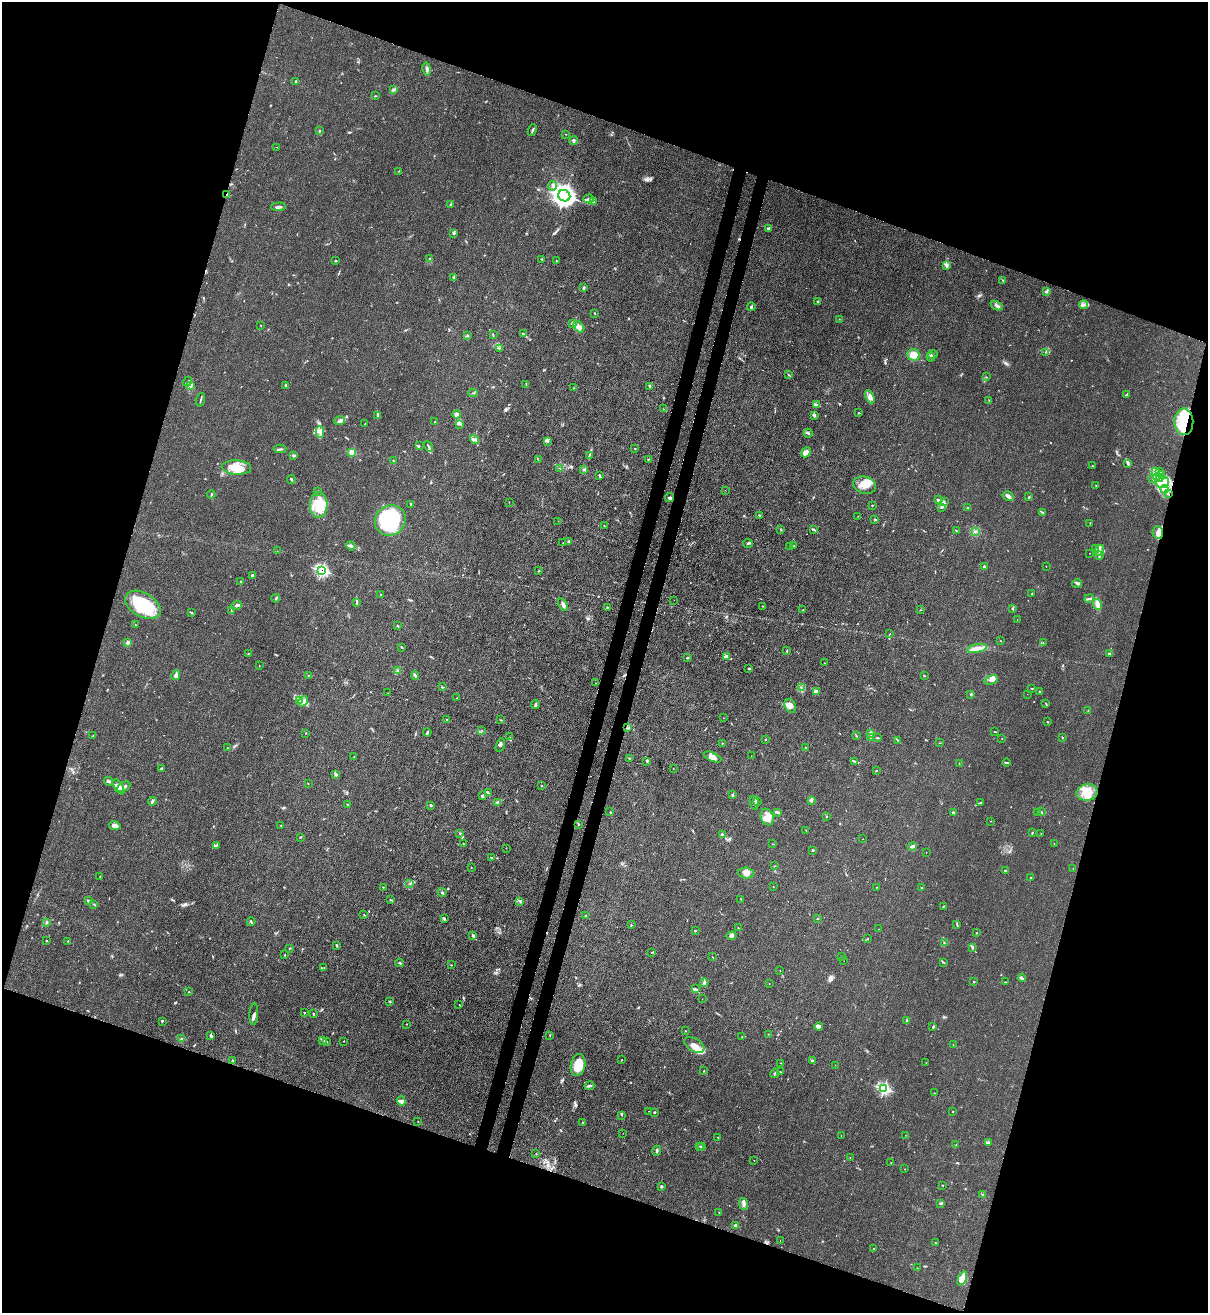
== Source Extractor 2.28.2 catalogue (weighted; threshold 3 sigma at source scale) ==
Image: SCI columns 216-5038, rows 32-5275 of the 5383 x 5306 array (HDU 1 of 3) = the unmasked area's bounding box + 8 px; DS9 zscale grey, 4 x 4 block average (1 PNG px = mean of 4 x 4 image px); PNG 1210 x 1315 px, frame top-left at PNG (2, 2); each listed source drawn as its Kron ellipse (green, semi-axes under 4 px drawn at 4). Shown black and unused: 38% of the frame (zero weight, under 3 of 4 exposures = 7% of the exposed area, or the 3 px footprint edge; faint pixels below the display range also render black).
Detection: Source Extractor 2.28.2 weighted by HDU 2 'WHT'. Background 0.0271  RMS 0.0029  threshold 0.0132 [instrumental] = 3 sigma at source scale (4.5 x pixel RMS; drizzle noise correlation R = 1.50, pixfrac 1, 0.05/0.05 arcsec/px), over >= 5 px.
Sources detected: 470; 6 inside a brighter object's white glare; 9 cosmic-ray / hot-pixel residue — neither listed nor drawn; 14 coinciding with a brighter row at this scale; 34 inside a brighter listed object's ellipse — not listed separately; the other 407 listed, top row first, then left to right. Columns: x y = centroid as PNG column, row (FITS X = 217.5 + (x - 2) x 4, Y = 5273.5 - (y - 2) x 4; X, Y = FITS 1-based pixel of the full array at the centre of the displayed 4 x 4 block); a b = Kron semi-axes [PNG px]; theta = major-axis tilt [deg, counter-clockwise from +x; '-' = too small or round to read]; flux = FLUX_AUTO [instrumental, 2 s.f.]
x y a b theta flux
427 69 7 2 -78 4.6
296 81 3 2 - 1.5
393 90 4 3 - 2.4
375 96 3 2 - 0.89
532 130 6 2 66 1.9
319 131 2 2 - 0.98
566 134 2 2 - 0.47
574 140 4 3 - 2.8
277 147 2 2 - 0.31
399 171 2 2 - 0.8
553 186 5 2 - 3
227 195 3 2 - 1.8
564 196 6 5 - 1100
589 199 5 3 - 5.2
593 202 2 2 - 0.75
450 205 2 2 - 0.57
278 207 7 2 2 3.9
769 229 3 2 - 5.4
454 233 3 2 - 2.1
429 259 2 2 - 1.2
542 259 3 2 - 1.9
556 260 2 2 - 0.49
335 261 2 2 - 1.6
946 265 4 4 - 4.2
454 277 2 2 - 0.88
1003 280 3 2 - 1.7
583 288 4 2 - 3
1046 292 3 2 - 2.1
818 301 2 2 - 2
1084 305 4 3 - 3.6
997 306 6 3 -32 4.6
751 307 4 2 - 2.4
595 313 2 2 - 0.83
839 319 2 2 - 0.45
573 323 3 2 - 5
261 325 2 2 - 0.46
579 327 6 4 -51 7.5
523 334 3 2 - 1.5
467 335 2 2 - 1.3
493 335 4 2 - 1.3
500 348 4 2 - 1.4
1045 352 2 2 - 0.52
933 354 5 2 - 3
913 355 6 5 - 15
931 357 4 2 - 2
788 375 2 2 - 0.84
986 377 2 2 - 0.79
187 382 5 2 - 2.2
526 384 3 2 - 0.83
286 385 3 2 - 1.9
190 386 3 2 - 2.6
649 386 3 2 - 1.2
574 388 2 2 - 0.54
473 393 4 2 - 1.2
1127 394 4 3 - 2.4
870 397 7 3 -65 5.7
201 400 7 2 74 2.3
989 400 2 2 - 0.4
816 404 4 2 - 2.8
663 409 2 2 - 0.38
859 413 2 2 - 0.58
457 414 4 3 - 4
814 415 3 2 - 2.3
378 416 3 3 - 3.3
340 421 5 3 - 5.1
435 422 2 2 - 0.59
1184 422 13 9 -89 52
365 424 2 2 - 0.62
459 424 2 2 - 1.2
320 432 6 3 -89 4.6
808 433 4 3 - 2.3
475 439 5 2 - 3.4
547 441 3 3 - 2.5
419 446 2 2 - 0.59
428 446 5 2 - 2.4
635 448 2 2 - 0.74
280 449 6 2 3 2.4
352 452 2 2 - 14
806 452 5 4 - 10
589 455 2 2 - 0.65
294 456 4 3 - 2.2
648 459 2 2 - 1.1
538 460 3 2 - 0.8
393 461 2 2 - 0.84
1128 463 3 2 - 1.7
1092 466 2 2 - 0.84
236 467 14 7 -3 25
560 469 2 2 - 0.83
584 469 3 2 - 1.6
1159 471 3 2 - 1.6
1156 472 3 2 - 2.2
1161 475 3 2 - 2.3
600 476 3 2 - 1.4
1153 478 3 2 - 2
1158 478 5 2 - 1.9
291 479 4 2 - 2.1
1162 482 7 5 12 15
865 485 12 8 -14 20
1096 486 2 2 - 0.48
1164 489 4 3 - 5.1
725 490 2 2 - 0.38
317 491 2 2 - 0.6
1168 494 3 2 - 1.2
211 495 4 2 - 1.7
1008 496 6 2 -33 7.6
1029 497 3 2 - 1.4
670 498 4 3 - 2.9
938 499 3 2 - 1.5
944 501 2 2 - 0.71
509 502 2 2 - 0.53
410 504 3 2 - 0.72
319 505 13 9 87 32
872 505 2 2 - 1.3
942 507 3 2 - 1.3
967 507 2 2 - 0.89
1042 513 3 2 - 1.9
759 515 3 2 - 1.9
858 516 2 2 - 0.43
390 520 16 14 40 170
875 520 2 2 - 3
558 521 2 2 - 0.37
1090 523 2 2 - 0.66
604 526 2 2 - 0.73
781 529 2 2 - 0.86
813 529 4 2 - 2.3
957 531 2 2 - 0.86
976 531 2 2 - 0.93
1158 532 6 5 - 8.2
569 541 2 2 - 2.8
563 543 2 2 - 0.95
748 543 5 2 - 1.8
351 546 5 3 - 3.7
790 546 2 2 - 0.38
794 546 2 2 - 0.57
1096 548 3 2 - 2.1
1099 550 6 3 57 5.3
277 551 2 2 - 0.32
1090 553 2 2 - 0.44
1100 556 2 2 - 1.1
984 566 2 2 - 1.5
1046 566 2 2 - 0.41
322 571 3 3 - 74
539 571 2 2 - 0.5
252 575 3 2 - 1.9
240 582 2 2 - 0.76
1077 583 5 3 - 2.9
1032 593 2 2 - 0.91
381 595 2 2 - 1.6
276 598 4 2 - 2.2
1089 599 5 3 - 3.3
674 600 2 2 - 0.29
356 602 4 2 - 2.2
1098 604 5 4 - 9.2
143 605 19 12 -31 94
237 605 5 2 - 3.7
563 605 7 3 -61 5.7
763 606 2 2 - 0.76
607 607 2 2 - 1.3
1013 609 3 2 - 1.6
803 610 2 2 - 1.1
920 610 2 2 - 0.88
231 611 3 2 - 1.1
192 613 3 2 - 1.6
1017 620 2 2 - 0.3
135 625 2 2 - 0.64
398 626 2 2 - 1.7
890 634 2 2 - 0.52
1000 641 2 2 - 0.66
128 643 3 2 - 4.4
1043 643 2 2 - 0.55
401 647 3 2 - 1.3
977 648 10 4 10 12
787 651 3 2 - 1.3
248 654 2 2 - 0.65
1109 654 3 2 - 0.99
726 657 3 2 - 2.6
687 658 2 2 - 1.3
824 663 2 2 - 0.55
259 666 2 2 - 0.47
749 668 3 2 - 1.9
397 671 3 3 - 2.7
176 675 5 4 - 5.3
308 675 2 2 - 0.59
924 675 2 2 - 0.97
415 676 4 2 - 2.1
991 680 7 3 18 5.9
595 683 2 2 - 0.69
442 687 3 2 - 1.6
801 687 2 2 - 0.73
1032 688 2 2 - 1.1
1040 691 3 2 - 2.4
817 692 4 3 - 7.4
388 693 2 2 - 0.36
971 694 2 2 - 0.81
1027 694 2 2 - 0.23
457 698 2 2 - 0.48
299 700 2 2 - 1.2
303 701 5 4 - 6.3
535 704 4 2 - 3.7
1046 704 3 2 - 0.97
790 706 7 5 -67 14
1088 710 2 2 - 0.49
724 718 2 2 - 0.46
447 720 3 2 - 1.4
501 720 2 2 - 0.82
1047 722 2 2 - 1.3
628 728 2 2 - 1.4
481 731 2 2 - 0.74
427 732 4 2 - 2.5
995 732 3 2 - 1.1
306 733 2 2 - 0.8
871 733 2 2 - 1.3
856 735 2 2 - 0.75
93 736 2 2 - 0.8
510 737 2 2 - 0.49
870 737 2 2 - 0.9
1062 737 2 2 - 0.8
877 738 2 2 - 1.3
765 739 2 2 - 2.1
1002 739 2 2 - 0.61
898 740 4 2 - 1.8
722 743 2 2 - 0.89
940 743 2 2 - 0.51
500 745 7 2 74 3.2
805 747 2 2 - 0.77
227 748 2 2 - 0.54
751 756 2 2 - 0.3
354 757 2 2 - 0.57
712 757 9 3 -23 7.9
629 758 2 2 - 0.83
647 761 3 2 - 1.8
855 761 3 2 - 1.7
1007 762 4 2 - 1.9
959 763 2 2 - 0.52
161 769 3 2 - 2
673 769 2 2 - 0.68
876 771 3 2 - 1.1
336 775 3 2 - 2.3
108 781 5 2 - 2.7
308 784 2 2 - 0.64
541 785 2 2 - 0.79
119 787 8 3 -58 8.8
124 787 7 2 29 5.6
1087 792 10 8 11 28
488 793 2 2 - 1.3
732 795 4 2 - 1.4
482 796 3 3 - 3.1
811 800 3 2 - 2
153 801 4 3 - 2.9
757 801 4 3 - 2.9
497 802 2 2 - 0.71
754 803 7 3 -77 4.7
980 803 3 2 - 1.3
347 804 2 2 - 0.63
431 805 2 2 - 5.2
610 812 2 2 - 0.46
777 812 4 2 - 2.1
953 812 2 2 - 5.2
1038 812 2 2 - 1
1041 812 3 2 - 1.5
826 816 2 2 - 1.2
767 817 8 6 -67 15
991 821 2 2 - 0.6
578 824 2 2 - 0.89
115 826 6 4 -9 7
281 826 2 2 - 0.59
806 830 2 2 - 0.59
460 833 2 2 - 1.5
1032 833 2 2 - 2.2
722 834 2 2 - 1.5
1041 834 2 2 - 0.44
300 837 3 2 - 1
863 839 2 2 - 0.34
463 843 2 2 - 0.84
772 844 2 2 - 0.71
1054 844 2 2 - 0.47
217 845 3 2 - 1.1
912 846 4 3 - 5
506 848 2 2 - 0.42
813 850 2 2 - 1.8
926 852 2 2 - 0.4
492 858 3 2 - 1.2
775 866 2 2 - 0.6
471 867 2 2 - 0.89
1073 868 2 2 - 0.45
1005 871 3 2 - 2.1
746 873 8 5 -5 9.4
100 876 2 2 - 0.53
1031 877 2 2 - 1.5
410 884 2 2 - 1.1
383 887 2 2 - 0.47
773 887 2 2 - 0.53
877 887 2 2 - 0.85
922 888 2 2 - 0.97
442 893 5 2 - 1.8
741 899 2 2 - 0.51
391 900 2 2 - 0.95
89 901 2 2 - 1.1
520 901 3 2 - 1.5
94 904 2 2 - 1
943 906 2 2 - 1.3
364 914 2 2 - 0.43
586 916 4 2 - 2.9
444 918 4 2 - 1.8
817 918 2 2 - 0.7
251 922 4 2 - 1.8
46 923 2 2 - 0.76
957 924 3 2 - 1.2
631 925 2 2 - 1.3
739 928 2 2 - 0.69
879 929 2 2 - 0.55
695 931 3 2 - 1.1
976 933 2 2 - 2.7
473 936 4 3 - 2.5
732 936 5 3 - 5
867 939 2 2 - 1.1
46 941 2 2 - 0.65
68 941 2 2 - 0.64
944 942 3 2 - 1.2
336 945 3 2 - 1.4
290 948 3 2 - 1.2
972 948 2 2 - 2
651 952 2 2 - 0.81
285 955 2 2 - 0.75
841 956 2 2 - 0.48
713 957 2 2 - 0.45
844 961 2 2 - 0.37
943 962 3 2 - 1.4
400 963 4 2 - 1.9
451 965 2 2 - 0.78
324 967 2 2 - 0.55
780 970 2 2 - 0.52
1022 978 4 2 - 3.9
974 982 2 2 - 1.6
1005 982 2 2 - 1
704 983 4 2 - 3.5
769 984 2 2 - 0.59
695 989 4 2 - 2.6
189 992 2 2 - 1.8
702 999 2 2 - 0.35
390 1001 3 2 - 0.88
459 1005 2 2 - 0.69
304 1013 2 2 - 1.5
254 1014 10 3 86 4.9
313 1014 3 2 - 1.1
162 1021 2 2 - 1.3
907 1021 3 2 - 1.5
407 1024 2 2 - 0.66
819 1026 4 3 - 5.5
933 1027 3 2 - 1.7
685 1031 2 2 - 0.55
768 1034 2 2 - 0.5
211 1036 4 2 - 2.3
550 1036 2 2 - 0.68
742 1037 2 2 - 1.1
181 1039 4 2 - 2.3
323 1040 4 2 - 1.8
344 1041 2 2 - 0.68
327 1042 3 2 - 1.2
694 1045 11 6 -32 16
953 1045 2 2 - 0.52
622 1060 2 2 - 0.62
232 1061 3 2 - 1.7
812 1061 3 2 - 1.8
781 1063 2 2 - 0.63
926 1063 2 2 - 0.42
578 1065 11 7 77 30
835 1065 2 2 - 0.41
704 1071 3 2 - 0.82
780 1072 2 2 - 0.7
775 1073 5 2 - 3
589 1086 5 2 - 2.8
884 1089 2 2 - 170
934 1093 2 2 - 0.42
401 1101 5 3 - 5.6
648 1111 2 2 - 0.56
654 1112 2 2 - 3.2
953 1112 2 2 - 0.8
622 1115 2 2 - 0.71
418 1121 2 2 - 0.5
583 1123 2 2 - 1.5
623 1133 2 2 - 0.34
841 1135 2 2 - 0.64
905 1135 2 2 - 0.36
718 1137 2 2 - 0.55
988 1142 3 2 - 1.4
956 1145 2 2 - 1.3
700 1146 2 2 - 0.82
702 1147 3 2 - 1.2
657 1151 5 2 - 2.1
536 1154 2 2 - 0.4
850 1157 2 2 - 0.36
754 1160 2 2 - 0.34
891 1162 2 2 - 0.43
905 1169 2 2 - 0.44
942 1185 3 2 - 0.79
661 1187 2 2 - 4.6
983 1194 3 2 - 1.6
744 1204 6 3 -71 7.2
941 1204 3 2 - 1.7
719 1212 2 2 - 0.74
736 1225 3 3 - 5.1
780 1240 2 2 - 0.61
935 1243 2 2 - 0.82
873 1249 3 2 - 0.73
917 1268 2 2 - 0.5
962 1278 7 4 66 13
Overlapping masked pixels (flux is a lower limit): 3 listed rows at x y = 227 195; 1184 422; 322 571
Diffuse or blended objects may show on this block-average render without a row.